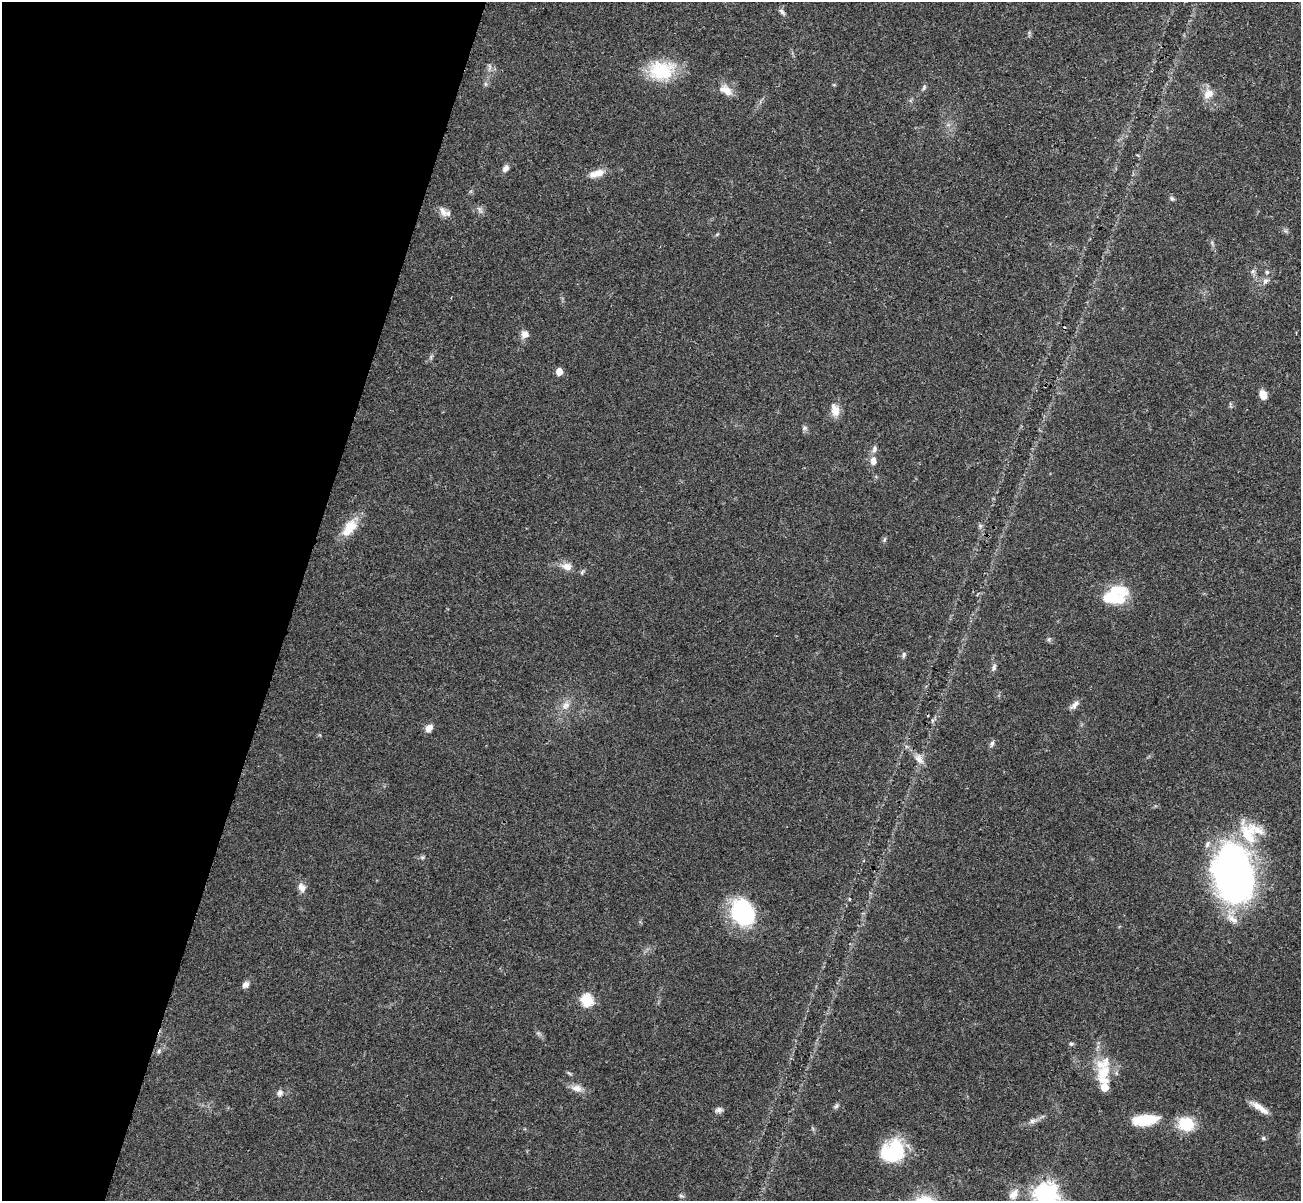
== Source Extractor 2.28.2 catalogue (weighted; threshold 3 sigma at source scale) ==
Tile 9 of 4 x 4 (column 1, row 3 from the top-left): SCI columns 24-1322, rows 1510-2708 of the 5240 x 5291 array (HDU 1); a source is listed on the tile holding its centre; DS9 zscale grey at full resolution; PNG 1303 x 1203 px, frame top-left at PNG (2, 2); no overlay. Shown black and unused: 23% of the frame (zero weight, under 3 of 4 exposures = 6% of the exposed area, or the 3 px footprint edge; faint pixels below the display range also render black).
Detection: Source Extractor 2.28.2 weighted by HDU 2 'WHT'; one run over the whole footprint, this tile lists its part. Background 0.0482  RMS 0.0052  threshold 0.0236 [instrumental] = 3 sigma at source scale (4.5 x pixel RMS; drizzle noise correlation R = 1.50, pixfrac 1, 0.05/0.05 arcsec/px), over >= 5 px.
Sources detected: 65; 1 inside a brighter object's white glare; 1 cosmic-ray / hot-pixel residue — not listed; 4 inside a brighter listed object's ellipse — not listed separately; the other 59 listed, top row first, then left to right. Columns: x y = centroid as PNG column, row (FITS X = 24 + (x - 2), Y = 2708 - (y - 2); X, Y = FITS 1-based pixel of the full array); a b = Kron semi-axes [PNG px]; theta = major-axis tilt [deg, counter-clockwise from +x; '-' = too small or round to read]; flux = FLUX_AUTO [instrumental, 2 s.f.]
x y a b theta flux
782 11 9 5 -46 1.4
489 67 12 4 -86 1.5
661 70 34 23 4 25
486 84 6 4 -71 0.83
924 87 8 5 64 1
726 90 17 10 -35 6
1208 94 15 11 35 5.1
506 168 9 7 54 2.2
597 173 20 8 17 6.1
1172 198 7 6 - 0.99
443 212 16 8 -60 3.6
1253 271 7 4 71 1.1
1267 272 5 5 - 0.78
1265 281 9 7 46 2
525 334 10 9 - 3.2
559 372 5 5 - 7.3
1263 395 9 6 -72 5.8
835 410 17 10 -72 5.3
804 428 8 5 27 1.2
874 449 10 6 72 1.8
873 461 10 8 -77 3.3
349 526 23 16 48 11
980 526 6 6 - 1
884 539 6 4 87 0.83
567 567 14 9 -16 4.3
582 572 7 4 46 0.86
1110 597 28 17 -1 20
1049 639 6 4 72 0.75
904 655 9 5 80 1.1
994 667 11 5 69 1.5
566 705 12 9 33 3.9
1075 705 15 6 47 2.6
429 728 9 7 53 3.3
992 743 9 5 70 1.3
919 759 15 8 -57 3.8
1258 830 22 12 -32 8.2
422 857 6 4 -18 0.83
1233 872 53 34 -79 240
302 887 11 8 -58 3.5
742 912 28 21 -59 47
246 985 10 7 39 2.2
587 1000 6 6 - 45
1071 1044 6 4 -1 0.89
159 1051 6 4 88 0.88
1104 1072 42 19 -89 18
569 1073 7 3 -36 0.76
577 1088 15 9 -13 3.9
280 1093 8 7 - 2.1
836 1106 8 5 47 1.2
1260 1108 27 7 -34 5.4
719 1110 9 7 9 1.8
1145 1120 29 11 6 18
1032 1121 9 6 19 2
1186 1124 14 12 -16 20
1263 1138 5 5 - 0.82
892 1151 27 22 33 30
1013 1194 17 10 52 4.2
1046 1194 8 8 - 400
681 1196 8 4 -9 0.9
Isophote crosses this tile's border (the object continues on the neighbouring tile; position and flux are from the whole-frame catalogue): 1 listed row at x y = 1046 1194